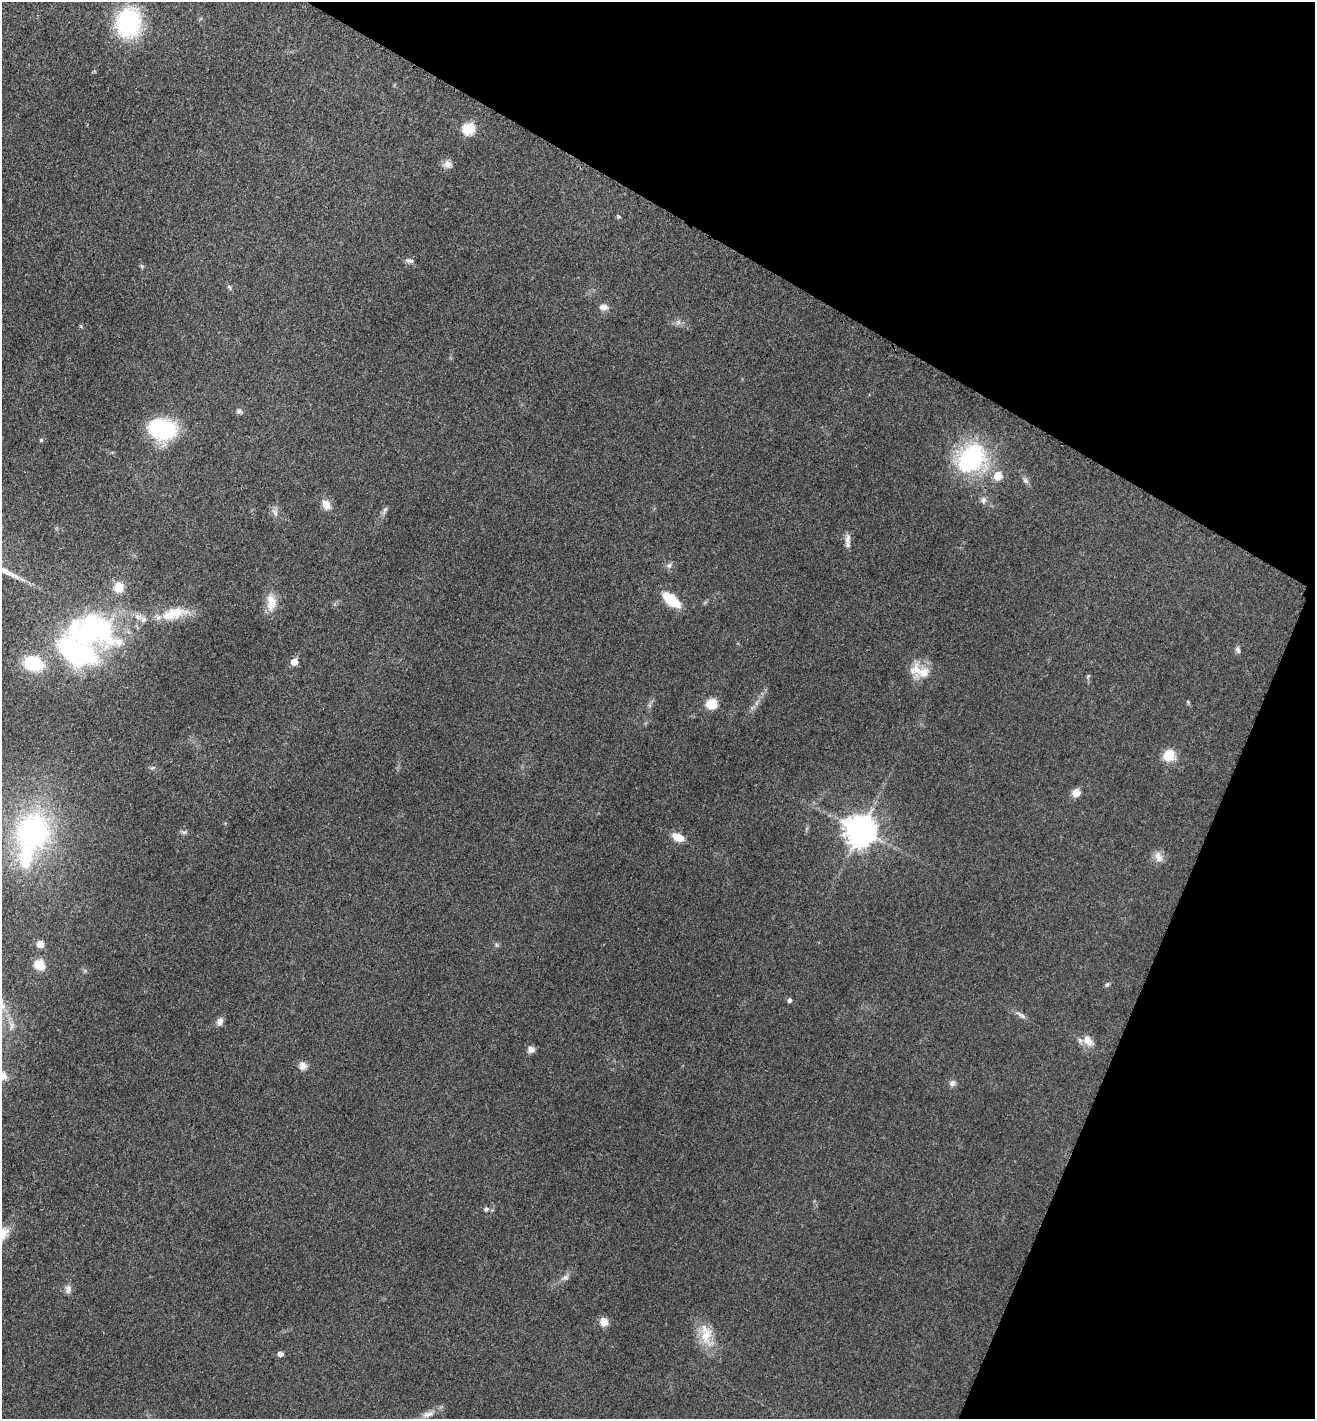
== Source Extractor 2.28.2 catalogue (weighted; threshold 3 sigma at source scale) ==
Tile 8 of 4 x 4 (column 4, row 2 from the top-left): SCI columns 4096-5408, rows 2846-4262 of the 5702 x 5692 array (HDU 1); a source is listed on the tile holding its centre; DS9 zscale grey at full resolution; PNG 1317 x 1421 px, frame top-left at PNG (2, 2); no overlay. Shown black and unused: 24% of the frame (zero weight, under 3 of 4 exposures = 2% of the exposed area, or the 3 px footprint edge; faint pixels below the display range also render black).
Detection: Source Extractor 2.28.2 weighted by HDU 2 'WHT'; one run over the whole footprint, this tile lists its part. Background 0.0823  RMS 0.0062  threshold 0.0278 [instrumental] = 3 sigma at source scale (4.5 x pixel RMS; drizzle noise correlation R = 1.50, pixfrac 1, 0.05/0.05 arcsec/px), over >= 5 px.
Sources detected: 62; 3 inside a brighter listed object's ellipse — not listed separately; the other 59 listed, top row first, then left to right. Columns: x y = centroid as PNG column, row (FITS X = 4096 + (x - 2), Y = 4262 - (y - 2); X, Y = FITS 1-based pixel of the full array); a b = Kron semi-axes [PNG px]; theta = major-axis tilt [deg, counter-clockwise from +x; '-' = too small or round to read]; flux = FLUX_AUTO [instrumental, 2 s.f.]
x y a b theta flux
128 23 27 22 80 71
469 129 6 6 - 53
447 164 11 10 - 3.8
618 216 6 5 - 0.95
410 261 11 6 -11 2.2
141 266 6 5 - 1
229 287 8 5 -60 1.1
603 307 13 8 -2 3.3
678 322 8 7 - 2
239 411 9 6 -7 1.6
162 429 27 20 -7 55
41 440 5 5 - 0.83
971 458 28 24 52 85
998 476 6 5 - 15
1025 481 10 6 -50 1.9
983 500 8 8 - 2.3
326 504 14 10 -53 5.3
385 510 13 5 66 1.9
275 512 11 6 -54 2.5
847 539 16 7 85 3.8
669 565 8 6 51 1.8
118 587 11 10 - 9.9
672 600 16 8 -39 25
271 603 25 13 -88 9.6
174 613 40 15 15 20
92 630 64 39 -5 130
1238 650 10 6 -73 1.7
294 662 5 5 - 11
33 663 17 12 -18 35
915 670 21 16 87 11
1088 676 6 4 45 0.8
1188 702 6 4 -72 0.7
757 703 7 4 72 1.5
712 704 10 9 - 13
1169 755 14 13 - 11
152 768 7 4 30 1.1
1076 792 5 5 - 14
861 830 9 9 - 1200
33 832 36 33 69 120
184 832 10 5 -5 1.5
678 837 12 7 -26 9.6
1159 857 16 10 -69 4.6
40 944 5 5 - 10
40 965 10 9 - 11
1107 984 6 5 - 1.1
789 1000 5 4 - 1.7
1021 1015 15 6 -33 2.7
220 1021 9 7 65 3.2
1088 1041 17 11 -54 6.4
531 1049 9 8 - 3.2
303 1066 11 10 - 3.9
952 1083 8 7 - 2.5
486 1209 6 6 - 1.9
565 1278 11 7 24 2.7
68 1289 12 8 88 2.8
604 1322 9 9 - 6
706 1336 29 17 -77 15
280 1354 5 4 - 3.5
428 1414 20 7 19 5